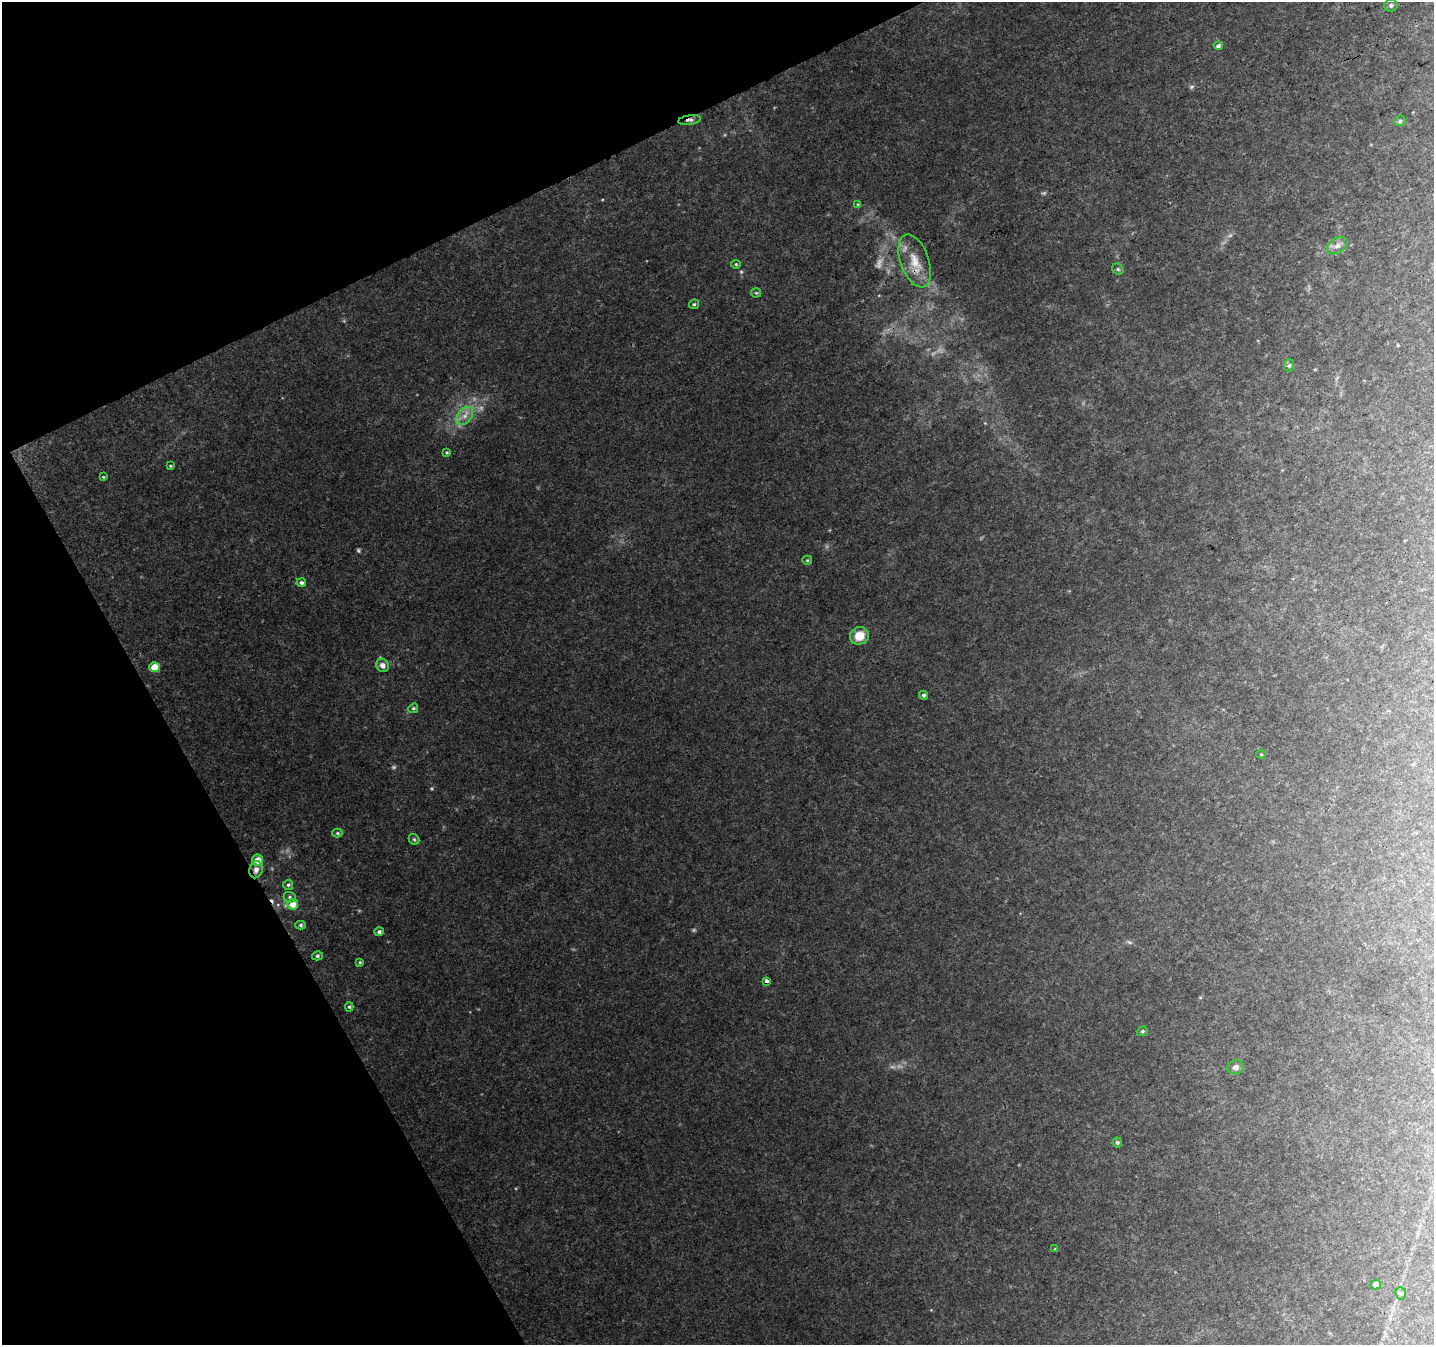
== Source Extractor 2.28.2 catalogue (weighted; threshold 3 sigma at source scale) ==
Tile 5 of 4 x 4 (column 1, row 2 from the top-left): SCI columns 52-1483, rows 2818-4160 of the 5833 x 5694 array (HDU 1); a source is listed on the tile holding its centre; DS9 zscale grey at full resolution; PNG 1436 x 1347 px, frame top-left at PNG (2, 2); each listed source drawn as its Kron ellipse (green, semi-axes under 4 px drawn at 4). Shown black and unused: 23% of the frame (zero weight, under 3 of 4 exposures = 5% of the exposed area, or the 3 px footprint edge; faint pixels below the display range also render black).
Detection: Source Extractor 2.28.2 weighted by HDU 2 'WHT'; one run over the whole footprint, this tile lists its part. Background 0.08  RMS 0.0056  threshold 0.0252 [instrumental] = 3 sigma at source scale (4.5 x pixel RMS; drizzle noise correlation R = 1.50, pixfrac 1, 0.0396/0.0396 arcsec/px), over >= 5 px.
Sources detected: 48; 4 too faint to see at this stretch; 1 cosmic-ray / hot-pixel residue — neither listed nor drawn; the other 43 listed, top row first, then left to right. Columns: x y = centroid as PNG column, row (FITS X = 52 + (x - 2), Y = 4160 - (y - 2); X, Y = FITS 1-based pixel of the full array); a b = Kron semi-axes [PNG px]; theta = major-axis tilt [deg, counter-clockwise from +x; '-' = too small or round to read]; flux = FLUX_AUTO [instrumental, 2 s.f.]
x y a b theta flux
1391 5 6 6 - 1.2
1218 46 4 4 - 1.2
690 120 12 4 8 1.8
1400 121 6 5 - 0.83
858 204 4 4 - 0.87
1337 246 11 7 32 2.7
915 261 28 14 -70 12
736 264 4 4 - 0.59
1118 269 6 5 - 0.96
756 293 5 4 - 0.63
694 304 5 5 - 0.83
1289 365 6 5 - 1
465 416 10 7 52 3.4
447 452 4 3 - 0.59
170 466 4 3 - 0.56
103 477 4 3 - 0.47
807 560 5 4 - 0.67
301 583 5 4 - 1.4
859 636 9 8 - 8.3
382 665 7 6 - 2.6
154 667 5 5 - 11
924 695 4 4 - 1.1
413 708 5 4 - 0.77
1261 754 5 3 - 0.48
337 833 5 4 - 0.7
414 839 6 4 -42 0.83
257 860 5 5 - 6.8
256 870 8 6 76 3
288 885 5 5 - 0.88
290 897 6 5 - 1.1
293 904 5 5 - 6.8
301 925 5 4 - 0.95
379 932 5 4 - 1.3
317 956 5 4 - 0.78
360 962 4 3 - 0.66
767 981 3 3 - 2.8
349 1007 4 4 - 0.78
1142 1031 5 4 - 0.86
1236 1067 8 7 - 2.3
1117 1142 5 4 - 0.94
1055 1249 4 4 - 0.5
1376 1284 5 5 - 2.6
1401 1293 6 5 - 1
Overlapping masked pixels (flux is a lower limit): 2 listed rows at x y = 690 120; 256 870